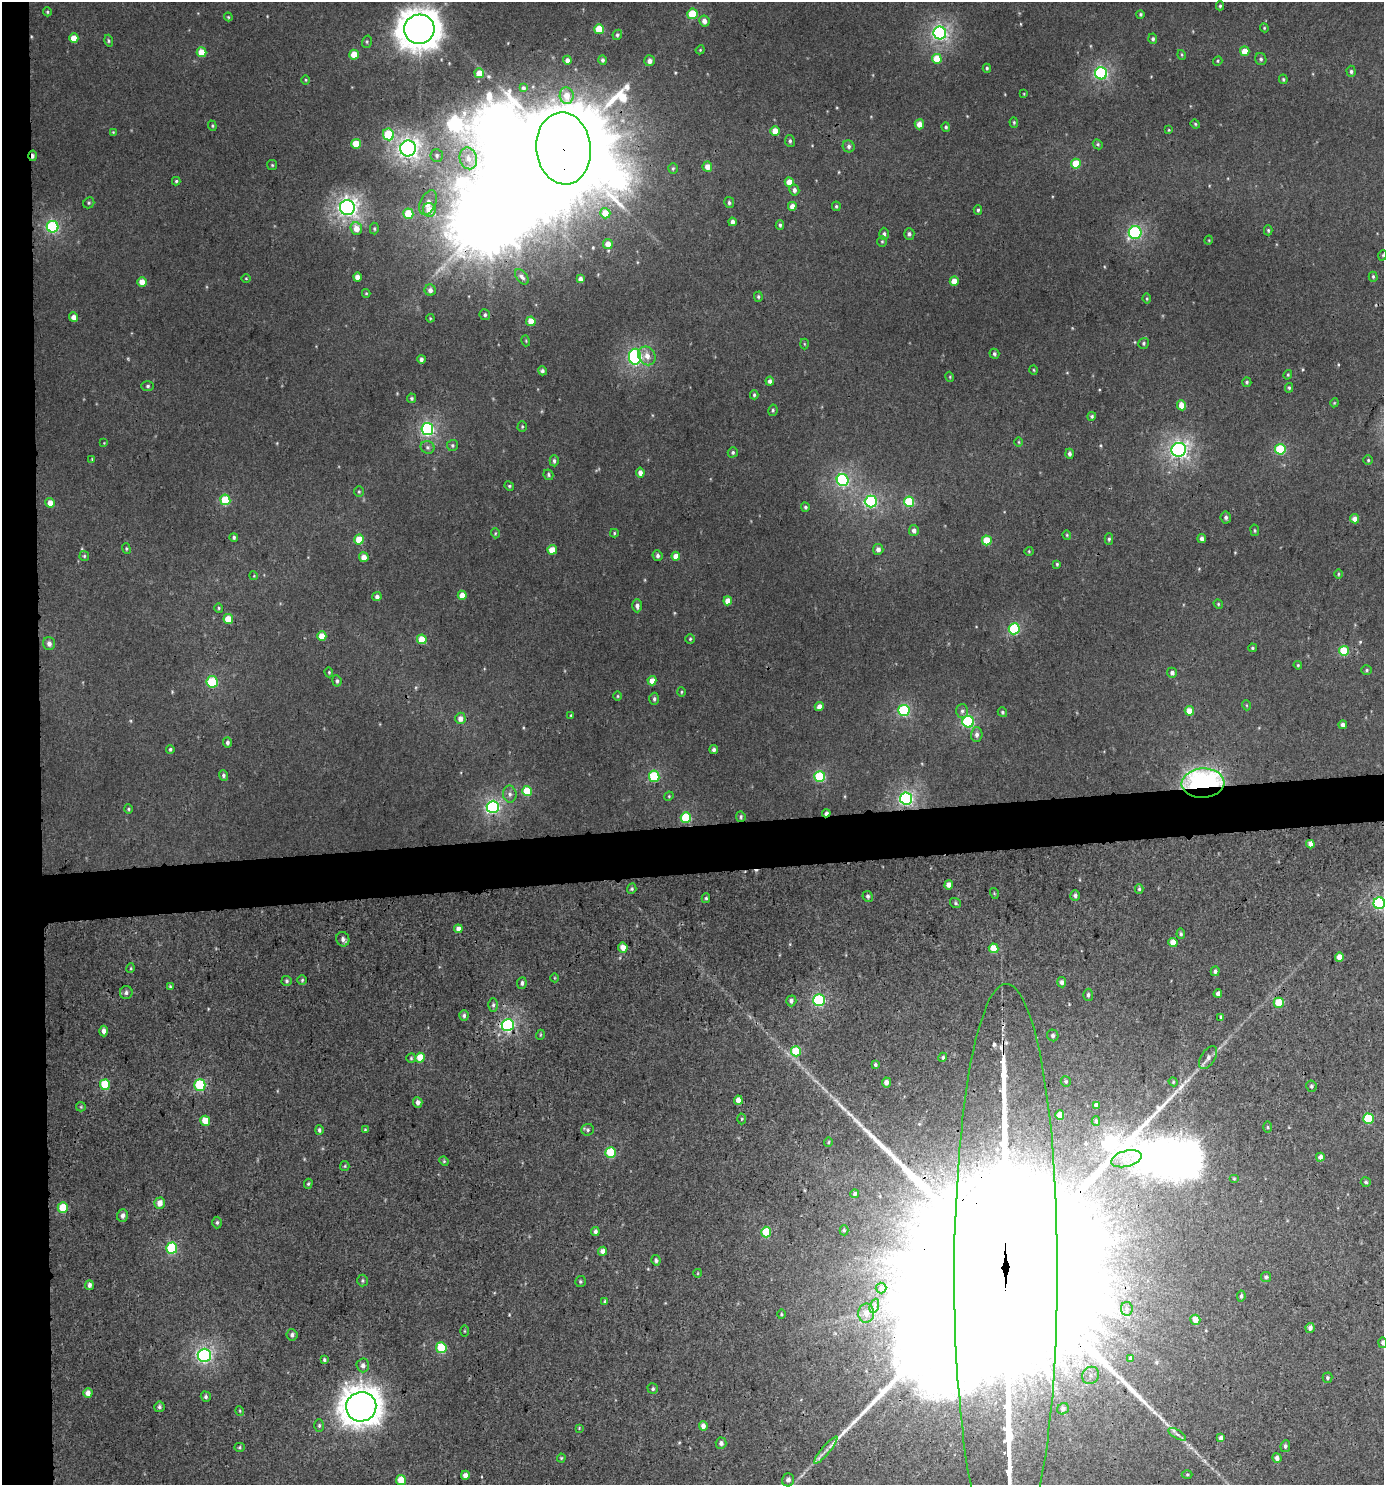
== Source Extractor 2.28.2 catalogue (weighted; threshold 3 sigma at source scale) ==
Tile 4 of 3 x 3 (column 1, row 2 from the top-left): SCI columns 7-1388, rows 1488-2970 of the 4199 x 4457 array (HDU 1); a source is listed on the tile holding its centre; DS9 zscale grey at full resolution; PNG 1386 x 1487 px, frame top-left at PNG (2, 2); each listed source drawn as its Kron ellipse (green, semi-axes under 4 px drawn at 4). Shown black and unused: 6% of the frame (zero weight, under 3 of 4 exposures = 1% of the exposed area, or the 3 px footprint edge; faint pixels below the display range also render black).
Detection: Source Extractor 2.28.2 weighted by HDU 2 'WHT'; one run over the whole footprint, this tile lists its part. Background 0.00555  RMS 0.0031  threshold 0.0141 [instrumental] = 3 sigma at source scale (4.5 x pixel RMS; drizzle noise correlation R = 1.50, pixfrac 1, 0.0396/0.0396 arcsec/px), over >= 5 px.
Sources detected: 355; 2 too faint to see at this stretch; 4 inside a brighter object's white glare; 1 cosmic-ray / hot-pixel residue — neither listed nor drawn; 2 inside a brighter listed object's ellipse — not listed separately; the other 346 listed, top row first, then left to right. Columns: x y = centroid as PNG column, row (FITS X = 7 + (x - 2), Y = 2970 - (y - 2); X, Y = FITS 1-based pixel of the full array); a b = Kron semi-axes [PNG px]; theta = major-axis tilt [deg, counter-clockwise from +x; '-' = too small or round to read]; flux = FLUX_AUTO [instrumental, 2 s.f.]
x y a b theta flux
1220 6 4 4 - 0.45
47 12 4 4 - 0.42
692 14 5 5 - 9.6
1140 14 4 4 - 0.47
228 17 4 3 - 0.35
704 21 5 5 - 2
1264 28 4 4 - 0.35
419 29 15 14 - 520
599 29 5 5 - 10
940 33 6 6 - 72
617 35 5 4 - 0.59
74 38 5 4 - 4.3
1153 39 5 4 - 0.64
109 41 6 4 -75 0.49
367 42 6 4 72 0.47
700 50 4 3 - 0.3
1245 51 5 4 - 5
201 52 5 4 - 5.7
354 55 5 4 - 5.8
1182 55 5 3 - 0.31
937 59 5 5 - 6.9
1261 59 6 5 - 0.69
567 60 4 4 - 1.5
602 60 5 4 - 0.68
649 61 5 5 - 1.5
1218 61 5 4 - 0.38
987 68 4 3 - 0.45
1351 71 5 4 - 0.69
479 73 5 5 - 4.6
1101 73 6 6 - 49
1283 79 5 3 - 0.44
306 80 4 3 - 0.3
523 88 4 3 - 0.6
1024 94 4 2 - 0.23
567 96 8 7 - 3.3
1014 122 5 4 - 0.41
919 124 5 4 - 3
1195 124 5 4 - 0.37
212 126 5 4 - 0.41
946 127 5 4 - 0.51
1169 130 4 4 - 0.28
775 131 5 4 - 4.3
113 132 4 4 - 0.28
388 134 6 5 - 16
790 141 6 5 - 0.64
356 144 5 4 - 6.9
1098 144 5 4 - 0.48
849 146 6 6 - 0.91
408 148 8 8 - 130
564 148 36 27 -83 12000
437 155 6 6 - 0.77
33 156 5 3 - 1
468 158 11 8 -74 2.9
1076 164 5 5 - 8.8
272 165 5 5 - 0.38
707 167 5 5 - 2.6
673 168 5 4 - 0.47
176 181 4 4 - 0.43
789 182 4 4 - 3.9
794 190 5 5 - 1.1
89 203 6 5 - 0.51
428 203 13 7 65 2.4
729 203 5 5 - 0.71
792 206 4 4 - 2.6
836 206 5 4 - 0.51
347 207 7 7 - 120
429 210 7 6 - 3.7
978 210 5 4 - 0.48
605 213 5 5 - 4
408 214 5 5 - 9.8
732 222 4 4 - 1.3
780 225 5 4 - 0.55
53 227 6 5 - 38
356 228 6 5 - 3.1
374 229 6 4 -87 0.51
1268 230 5 4 - 0.43
1135 233 6 6 - 42
884 234 6 5 - 0.82
909 234 6 5 - 0.84
1209 240 5 3 - 0.24
882 241 5 5 - 0.44
608 244 5 5 - 3.2
1383 255 5 3 - 0.26
357 277 4 4 - 2.2
522 277 9 5 -51 0.92
1373 277 5 4 - 0.44
246 278 5 3 - 0.26
580 279 4 4 - 1.5
954 281 4 4 - 4
142 282 5 4 - 3.8
430 290 6 5 - 1.4
366 293 4 4 - 0.32
758 297 5 4 - 0.48
1147 299 5 3 - 0.36
485 315 5 5 - 0.64
74 317 5 4 - 2.2
430 318 4 3 - 0.28
531 321 5 4 - 4.5
526 341 5 3 - 0.32
1144 343 5 5 - 0.56
804 344 5 3 - 0.3
994 354 5 4 - 0.64
647 356 10 8 -58 2.7
635 357 8 6 88 56
421 359 4 4 - 1.1
1034 370 5 3 - 0.28
542 371 5 4 - 0.75
1288 375 5 3 - 0.36
950 377 5 3 - 0.3
770 381 4 4 - 1.2
1247 382 4 4 - 0.49
148 386 6 5 - 0.58
1289 388 5 4 - 0.46
754 395 4 3 - 0.44
412 398 5 5 - 0.59
1334 403 4 3 - 0.28
1182 405 5 4 - 4.8
773 410 6 4 79 0.54
1092 416 4 4 - 0.54
522 426 5 4 - 0.43
427 429 6 6 - 51
1019 442 5 3 - 0.28
104 443 3 3 - 0.2
452 445 5 5 - 0.58
428 447 7 6 - 0.82
1280 449 5 5 - 18
1179 450 7 7 - 96
733 452 5 4 - 0.56
1069 454 5 4 - 0.83
92 459 4 4 - 0.28
1368 460 5 4 - 0.43
554 461 5 4 - 0.72
640 473 5 4 - 1.7
548 475 5 5 - 0.64
843 480 6 6 - 45
509 486 5 4 - 0.46
359 491 5 5 - 0.45
225 500 5 5 - 15
871 502 6 6 - 41
909 502 5 5 - 16
50 503 5 4 - 3.2
805 507 4 4 - 0.55
1226 517 6 5 - 0.92
1355 519 5 4 - 2.3
914 530 5 5 - 1.4
1255 530 6 3 -81 0.36
495 533 5 3 - 0.34
614 533 4 3 - 0.38
1067 535 4 4 - 0.35
234 537 4 4 - 0.57
359 539 5 5 - 6.6
1109 539 5 4 - 0.56
1202 539 4 4 - 1.4
987 540 5 5 - 8.8
126 549 5 4 - 0.42
878 549 5 5 - 1.4
552 550 5 4 - 4.8
1029 551 4 4 - 0.32
84 556 5 4 - 0.47
658 556 5 5 - 0.79
676 556 4 4 - 2.9
364 557 5 5 - 2.2
1057 564 4 4 - 0.39
1338 574 5 3 - 0.32
254 576 4 3 - 0.29
462 595 4 4 - 3
377 597 4 4 - 1.2
728 601 4 4 - 3.8
1218 604 5 4 - 0.38
637 606 6 4 -89 1.1
219 608 5 4 - 0.45
228 619 5 5 - 5.9
1014 629 5 5 - 27
322 636 5 4 - 4
422 639 5 4 - 5.6
690 639 4 4 - 0.43
49 643 6 6 - 1.3
1252 648 4 4 - 0.43
1344 651 5 5 - 12
1298 665 4 4 - 0.36
1367 670 5 4 - 0.46
329 672 5 4 - 0.36
1172 673 5 5 - 1.3
337 681 5 4 - 0.61
652 681 4 4 - 3.2
212 682 6 5 - 17
682 692 5 3 - 0.34
618 696 5 3 - 0.34
654 699 6 4 -89 0.65
1246 705 5 3 - 0.29
819 707 4 4 - 2
904 710 6 5 - 30
962 711 7 6 - 0.89
1189 711 5 4 - 5.1
1002 712 5 4 - 0.49
571 715 4 3 - 0.31
460 718 5 5 - 2.1
968 722 6 5 - 34
1343 725 4 4 - 1.3
977 735 7 6 - 1.2
227 743 5 4 - 0.85
170 749 4 4 - 0.49
714 749 4 4 - 0.91
223 775 5 4 - 0.7
654 776 5 5 - 21
820 777 5 5 - 24
1203 783 21 14 3 100
527 791 5 5 - 9.7
510 794 8 7 - 1.2
669 796 5 4 - 0.34
906 799 6 6 - 64
493 807 6 6 - 59
128 809 5 4 - 0.43
826 813 4 3 - 0.99
686 817 5 5 - 17
741 817 5 4 - 0.57
1310 844 4 4 - 2
949 885 4 4 - 2.2
632 889 5 4 - 0.45
1139 889 5 4 - 0.43
994 893 5 3 - 0.32
1075 895 5 5 - 0.91
868 896 5 5 - 0.76
706 898 5 4 - 0.46
955 903 6 5 - 0.56
1379 903 6 5 - 37
458 929 4 4 - 1.7
1181 934 5 4 - 0.58
343 939 7 6 - 1.2
1173 942 4 4 - 4.3
623 948 5 4 - 2.9
994 948 5 4 - 6.4
1339 957 4 4 - 3
131 968 5 3 - 0.33
1215 971 5 4 - 0.97
555 978 4 3 - 0.25
302 980 5 5 - 0.43
287 981 5 5 - 0.58
1062 982 5 4 - 0.91
522 983 6 4 83 0.82
170 986 4 3 - 0.34
126 992 7 6 - 0.89
1218 994 4 4 - 1.3
1088 995 6 5 - 0.76
819 1000 6 5 - 35
791 1001 5 5 - 1.2
1279 1003 5 5 - 7.7
493 1005 7 5 89 0.65
464 1015 5 4 - 0.77
1221 1017 4 3 - 0.53
508 1025 6 6 - 55
104 1031 5 4 - 1.3
540 1035 5 3 - 0.31
1053 1035 6 5 - 0.87
796 1051 5 5 - 11
943 1057 5 4 - 0.54
411 1058 5 4 - 0.41
420 1058 5 4 - 6.2
1208 1058 13 7 58 1.6
875 1065 3 3 - 0.51
1066 1081 5 5 - 0.55
886 1082 5 4 - 1.6
1173 1082 5 4 - 0.37
105 1085 5 5 - 13
200 1085 5 5 - 22
1311 1086 5 5 - 0.62
738 1100 4 4 - 3.2
418 1102 5 4 - 1.4
1096 1105 4 4 - 1.3
81 1107 5 4 - 0.38
1060 1115 5 4 - 3.6
742 1119 5 3 - 0.36
1368 1119 5 5 - 13
205 1121 5 5 - 5.9
1096 1121 5 4 - 0.51
1267 1127 5 3 - 0.34
319 1130 5 4 - 0.7
365 1130 4 4 - 0.3
588 1130 6 6 - 0.65
828 1142 4 4 - 0.38
611 1153 5 5 - 14
1320 1157 4 4 - 1.6
1126 1159 15 8 15 2.7
444 1161 5 4 - 0.39
345 1166 5 4 - 0.39
1234 1179 5 3 - 0.3
1366 1182 5 5 - 0.57
308 1184 5 4 - 0.46
855 1194 4 4 - 0.75
160 1203 5 5 - 2.6
63 1208 5 5 - 9.7
122 1215 6 5 - 1.2
217 1222 6 4 88 0.61
844 1230 5 4 - 0.55
595 1232 4 4 - 0.87
766 1232 5 5 - 11
172 1248 5 5 - 18
603 1251 4 4 - 2
656 1260 5 4 - 0.77
1006 1272 288 52 90 170000
698 1273 4 3 - 0.24
1266 1277 5 5 - 0.61
362 1281 6 5 - 0.56
580 1281 5 5 - 0.52
89 1285 5 4 - 0.99
881 1288 5 5 - 0.56
1241 1296 5 4 - 0.56
605 1301 4 3 - 0.35
874 1306 7 4 71 0.9
1127 1309 7 6 - 0.82
866 1313 9 8 - 2.2
781 1314 5 3 - 0.33
1195 1320 5 5 - 2.8
1310 1328 5 4 - 1.4
464 1331 6 4 -90 0.31
292 1335 6 5 - 0.99
1383 1343 5 4 - 0.77
441 1348 5 5 - 12
204 1355 7 6 - 67
1130 1358 4 3 - 0.37
324 1360 4 3 - 0.53
363 1365 7 6 - 1.2
1091 1375 9 8 - 2
1327 1378 5 5 - 0.52
653 1389 5 5 - 0.61
88 1393 5 4 - 1.9
206 1397 5 4 - 0.62
159 1407 5 5 - 0.73
361 1407 15 14 - 450
1063 1409 6 5 - 0.79
240 1411 5 3 - 0.28
319 1426 6 4 89 0.51
703 1426 5 4 - 1.6
579 1428 4 4 - 0.27
1177 1434 10 4 -30 1
1221 1438 4 4 - 1.2
721 1443 5 5 - 1.1
1285 1446 6 5 - 0.77
240 1447 5 4 - 0.42
826 1450 17 4 50 1.6
561 1458 4 4 - 0.37
1277 1458 5 4 - 1.3
465 1475 4 4 - 1.7
1187 1475 5 3 - 0.35
401 1480 5 5 - 6.5
788 1480 6 6 - 1.5
Overlapping masked pixels (flux is a lower limit): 8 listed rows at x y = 564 148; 33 156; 1344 651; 1203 783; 826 813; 741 817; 508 1025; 1006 1272
Isophote crosses this tile's border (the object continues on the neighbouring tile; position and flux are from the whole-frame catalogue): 3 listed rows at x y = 1379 903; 1006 1272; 1383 1343